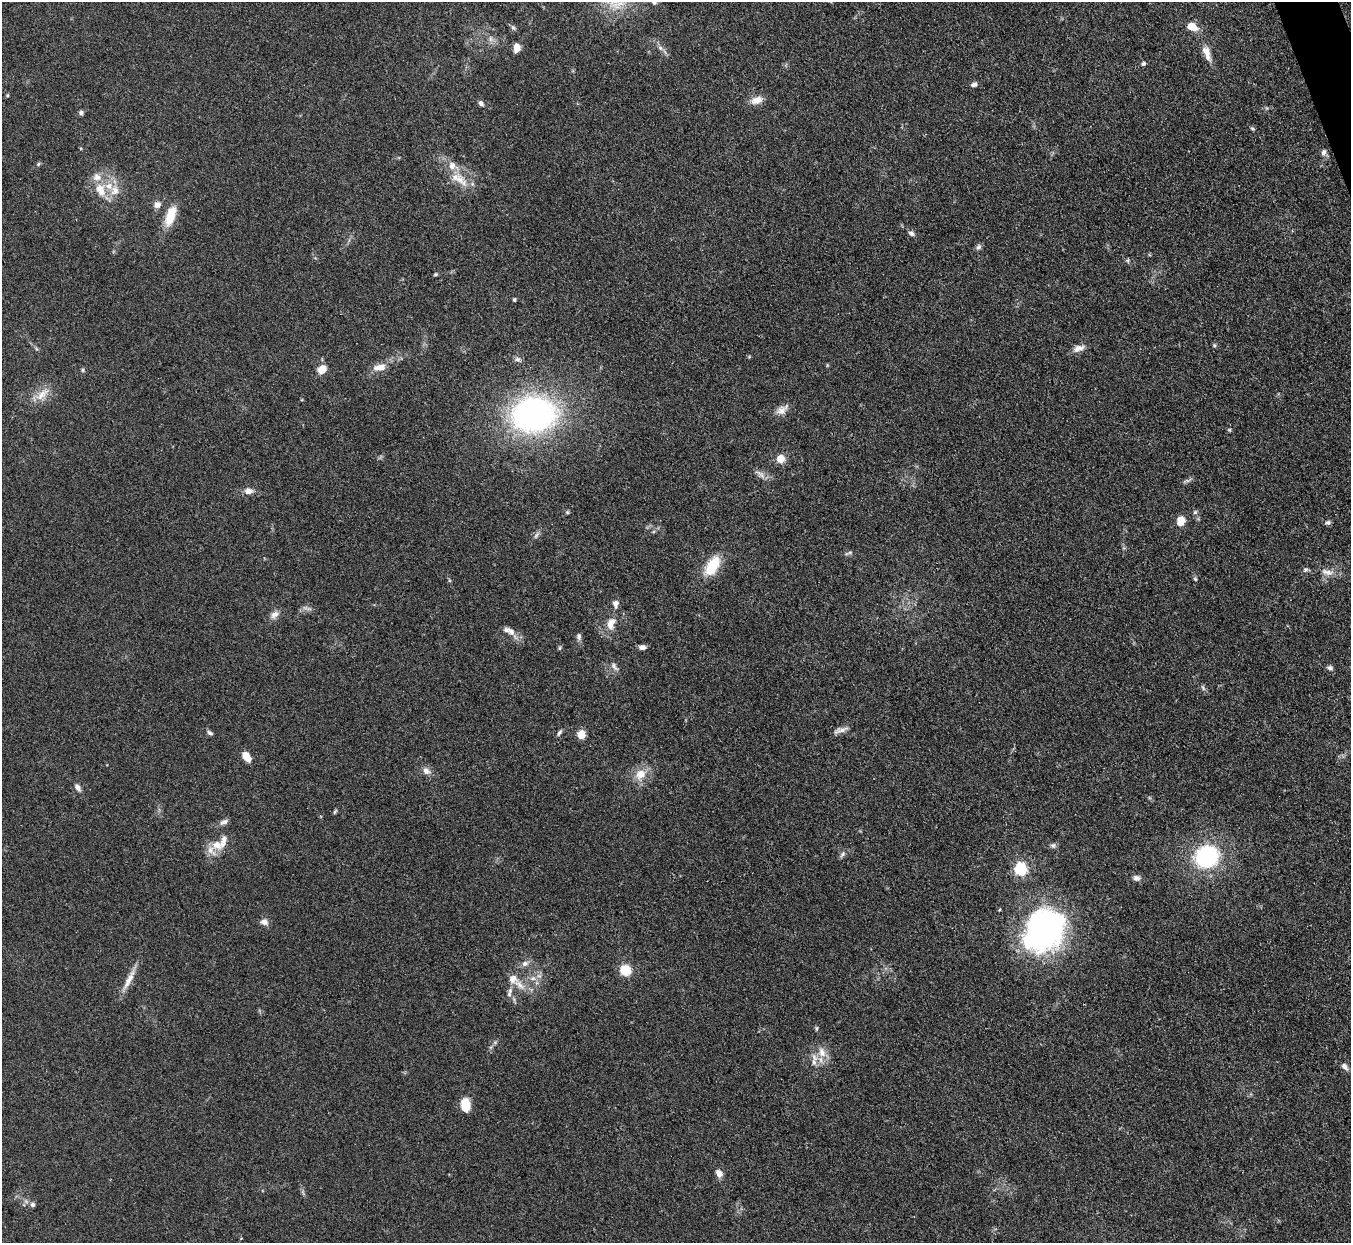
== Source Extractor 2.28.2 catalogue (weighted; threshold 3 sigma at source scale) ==
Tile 10 of 4 x 4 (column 2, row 3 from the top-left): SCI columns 1352-2700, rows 1516-2756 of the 5401 x 5387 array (HDU 1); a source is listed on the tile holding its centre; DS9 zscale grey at full resolution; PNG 1353 x 1245 px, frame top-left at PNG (2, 2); no overlay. Shown black and unused: <1% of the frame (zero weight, under 3 of 4 exposures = <1% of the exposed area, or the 3 px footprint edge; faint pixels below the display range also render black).
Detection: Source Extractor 2.28.2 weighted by HDU 2 'WHT'; one run over the whole footprint, this tile lists its part. Background 0.111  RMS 0.0067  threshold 0.0301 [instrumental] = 3 sigma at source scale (4.5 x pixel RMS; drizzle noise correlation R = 1.50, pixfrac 1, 0.05/0.05 arcsec/px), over >= 5 px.
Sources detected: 98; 7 inside a brighter listed object's ellipse — not listed separately; the other 91 listed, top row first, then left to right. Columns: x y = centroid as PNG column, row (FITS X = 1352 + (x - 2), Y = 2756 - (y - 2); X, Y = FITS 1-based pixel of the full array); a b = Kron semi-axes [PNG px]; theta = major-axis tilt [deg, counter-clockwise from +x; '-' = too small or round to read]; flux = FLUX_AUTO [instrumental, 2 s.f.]
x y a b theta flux
513 27 6 5 - 1.3
1192 27 11 8 -24 9.8
490 39 7 4 -90 1.7
517 48 7 6 - 7.7
660 48 7 6 - 1.9
1207 53 24 9 -69 7.5
1143 63 7 5 43 1.4
974 84 8 5 22 2.3
7 95 5 4 - 0.72
757 100 15 9 18 6.5
481 103 7 5 -46 2
81 112 6 6 - 1.5
1253 129 7 4 -30 0.97
1324 152 9 6 79 2.5
38 164 6 4 48 0.95
460 179 27 12 -39 13
100 190 22 13 -68 13
115 191 15 12 78 8.7
157 205 11 8 33 3.4
170 216 28 11 70 14
911 233 8 5 -26 2
979 247 8 6 51 1.8
1128 260 7 4 90 0.81
435 274 5 4 - 0.86
514 300 4 4 - 0.97
1214 345 6 5 - 1
1079 348 17 8 18 4.4
518 359 9 6 -1 2
379 367 17 9 10 6.8
322 369 9 7 50 8.9
83 370 6 4 90 0.95
42 394 25 9 43 8.9
782 410 19 10 36 5.5
534 414 42 33 5 200
1229 430 5 4 - 0.82
780 459 5 5 - 16
760 474 16 6 -38 3.7
1187 481 7 4 -19 1.2
248 491 11 8 -9 4
567 512 6 5 - 0.88
1195 512 6 6 - 1.3
1181 521 10 8 75 8.1
1328 523 7 6 - 1.8
536 535 12 5 56 2.1
849 553 13 4 15 1.4
712 566 21 11 58 24
1305 570 7 6 - 1.6
1327 572 20 8 -13 5.9
1195 579 6 5 - 0.98
615 604 12 8 -90 3.3
307 608 15 4 -15 2.1
274 615 12 8 42 3.9
611 623 16 10 70 8.1
511 631 15 8 -52 4.6
579 636 9 6 -86 2.1
642 647 8 6 2 2.6
560 648 6 4 89 0.93
614 666 13 6 -53 2.8
1330 668 8 6 -13 1.9
1203 688 9 5 -63 1.5
840 730 19 6 17 3.5
559 732 9 4 56 1.5
210 733 8 5 -29 1.5
581 735 5 5 - 26
246 756 10 7 -52 8.3
426 771 11 8 -36 3.8
641 774 15 13 46 10
77 787 11 6 -55 2.7
335 812 6 4 59 0.92
224 822 13 6 24 2.7
217 845 12 11 - 8
1053 846 8 7 - 1.8
842 854 10 5 53 2
1206 856 22 19 20 70
1020 869 6 6 - 93
1136 878 10 7 -8 2.8
264 922 10 8 -19 3.4
1043 930 44 35 51 210
525 963 10 7 23 3.3
625 970 6 5 - 57
533 978 9 6 6 3.1
129 980 35 7 62 8.3
519 985 20 10 -39 8.1
510 992 15 5 74 2.8
816 1028 8 4 89 0.98
822 1052 16 10 -72 7.9
814 1062 12 6 -90 3.9
1345 1067 10 6 -48 2.8
465 1105 12 8 -84 14
719 1173 8 6 -62 4.8
33 1205 7 6 - 1.9